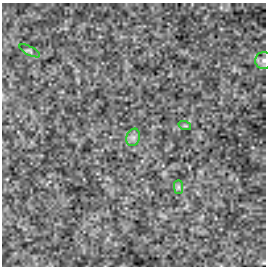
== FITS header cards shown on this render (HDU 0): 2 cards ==
NAXIS1  =                  264
NAXIS2  =                  264

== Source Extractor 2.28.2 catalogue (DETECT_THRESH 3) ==
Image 264 x 264 px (HDU 0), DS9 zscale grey, 1 PNG px = 1 image px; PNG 268 x 268 px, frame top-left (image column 1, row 264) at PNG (2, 3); each listed source drawn as its Kron ellipse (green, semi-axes under 4 px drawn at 4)
Background -2.87e-34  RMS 1.3e-32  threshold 3.95e-32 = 3 sigma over >= 5 px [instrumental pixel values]
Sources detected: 5; all 5 listed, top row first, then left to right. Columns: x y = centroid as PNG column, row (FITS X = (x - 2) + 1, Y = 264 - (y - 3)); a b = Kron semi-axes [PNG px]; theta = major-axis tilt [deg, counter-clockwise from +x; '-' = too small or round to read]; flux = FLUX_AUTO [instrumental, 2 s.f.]
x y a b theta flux
29 51 11 4 -27 1.8e-30
264 60 8 8 - 3.6e-30
185 126 6 4 -18 9.5e-31
133 137 9 6 69 3.3e-30
178 187 7 4 -90 1.7e-30
At the frame edge (FLAGS 8, measured only in part): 1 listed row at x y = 264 60